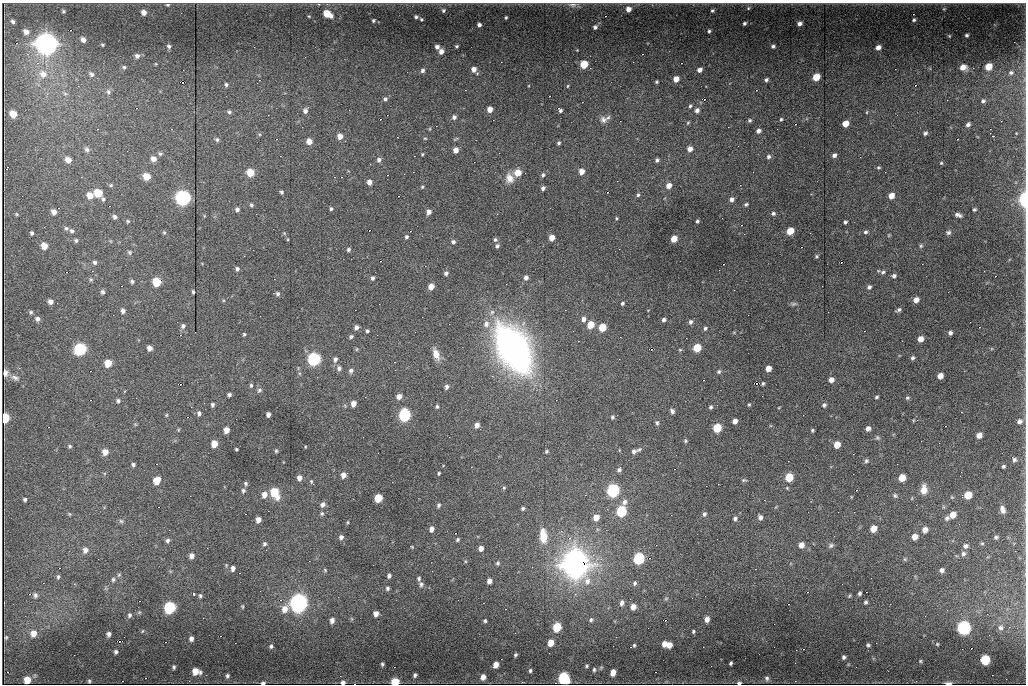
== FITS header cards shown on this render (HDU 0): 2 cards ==
NAXIS1  =                 1024
NAXIS2  =                  682

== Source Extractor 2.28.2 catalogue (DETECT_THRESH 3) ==
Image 1024 x 682 px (HDU 0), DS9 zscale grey, 1 PNG px = 1 image px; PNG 1028 x 686 px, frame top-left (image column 1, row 682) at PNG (2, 3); no overlay
Background 8140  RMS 73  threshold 220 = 3 sigma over >= 5 px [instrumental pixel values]
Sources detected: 457; all 457 listed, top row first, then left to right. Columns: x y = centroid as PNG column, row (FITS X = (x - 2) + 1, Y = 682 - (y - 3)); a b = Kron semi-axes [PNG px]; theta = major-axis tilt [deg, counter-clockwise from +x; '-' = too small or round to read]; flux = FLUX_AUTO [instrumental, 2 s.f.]
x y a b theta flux
168 5 5 3 - 7.0e+03
572 5 14 6 0 2.3e+04
748 8 5 4 - 6.4e+03
628 9 6 5 - 3.1e+04
944 9 5 4 - 5.4e+03
443 10 6 6 - 9.5e+03
63 11 4 3 - 7.3e+03
712 11 4 4 - 7.9e+03
144 12 5 5 - 2.7e+04
327 14 8 5 -30 1.0e+05
913 14 2 2 - 2.5e+03
605 16 2 2 - 2.3e+03
416 17 4 3 - 9.5e+03
506 17 3 3 - 6.3e+03
421 19 3 3 - 6.0e+03
373 20 4 3 - 7.7e+03
914 20 4 3 - 8.1e+03
13 21 4 3 - 9.1e+03
744 23 4 3 - 8.8e+03
799 23 5 4 - 2.0e+04
479 25 4 4 - 1.5e+04
595 27 5 4 - 1.3e+04
70 30 2 2 - 3.9e+03
709 31 4 3 - 7.7e+03
26 32 6 5 - 2.7e+04
966 35 3 3 - 8.2e+03
949 36 3 3 - 4.0e+03
83 40 5 4 - 2.3e+04
16 43 3 2 - 2.9e+03
46 43 11 10 - 3.4e+06
102 45 3 3 - 5.3e+03
169 46 5 5 - 1.0e+04
457 46 3 3 - 6.8e+03
773 46 4 3 - 1.1e+04
437 47 4 4 - 1.6e+04
878 47 5 4 - 2.6e+04
577 50 3 3 - 3.2e+03
441 52 5 5 - 2.9e+04
642 54 2 2 - 3.0e+03
137 56 6 6 - 1.6e+04
681 63 2 2 - 2.3e+03
584 64 5 5 - 1.4e+05
124 67 5 5 - 8.7e+03
963 67 6 5 - 3.8e+04
988 67 5 5 - 7.7e+04
474 69 6 5 - 3.0e+04
422 70 5 5 - 1.3e+04
699 70 5 4 - 2.3e+04
477 73 5 3 - 5.2e+03
1011 73 6 5 - 1.1e+04
43 74 11 10 - 4.8e+04
91 74 8 6 -42 1.4e+04
816 77 5 5 - 1.1e+05
676 79 5 4 - 4.9e+04
766 80 4 4 - 1.1e+04
182 82 3 2 - 1.8e+04
657 82 3 3 - 6.4e+03
226 84 5 4 - 9.7e+03
915 85 3 2 - 5.3e+03
567 86 4 3 - 4.6e+03
756 90 3 3 - 3.7e+03
108 92 8 6 -85 1.5e+04
65 94 6 5 - 9.7e+03
549 96 2 2 - 2.8e+03
385 99 6 5 - 1.1e+04
704 99 2 2 - 1.4e+04
983 101 5 4 - 9.6e+03
690 106 5 4 - 7.8e+03
136 108 3 2 - 2.2e+03
490 109 5 4 - 4.0e+04
560 110 6 3 -51 1.3e+04
697 110 6 6 - 1.8e+04
305 111 6 5 - 2.0e+04
229 112 5 4 - 9.7e+03
867 112 5 3 - 4.5e+03
13 114 6 5 - 6.8e+04
454 117 5 5 - 1.5e+04
608 117 9 5 42 1.3e+04
380 119 3 2 - 5.0e+03
781 119 4 3 - 6.1e+03
603 120 10 9 - 2.5e+04
750 120 5 5 - 9.1e+03
1001 121 2 2 - 2.1e+03
688 123 5 4 - 6.1e+03
795 124 3 2 - 3.9e+03
845 124 5 5 - 7.0e+04
968 124 5 4 - 1.4e+04
758 131 5 4 - 1.8e+04
925 133 4 4 - 1.1e+04
1016 133 3 2 - 3.1e+03
340 136 6 5 - 3.7e+04
425 138 5 3 - 4.7e+03
957 139 2 2 - 3.1e+03
217 140 6 5 - 9.9e+03
309 141 5 5 - 4.6e+04
559 143 4 3 - 8.8e+03
87 149 7 6 - 1.5e+04
690 149 6 5 - 2.9e+04
456 150 5 4 - 3.5e+04
160 154 6 5 - 9.0e+03
422 154 4 3 - 5.1e+03
834 155 4 4 - 1.6e+04
768 157 5 5 - 1.2e+04
153 159 6 5 - 3.3e+04
68 160 6 6 - 3.7e+04
379 160 6 5 - 1.6e+04
657 160 5 4 - 1.2e+04
941 163 4 3 - 5.0e+03
878 167 4 4 - 6.3e+03
7 168 4 2 - 3.1e+03
581 171 5 5 - 4.6e+04
250 173 5 5 - 1.1e+05
518 173 6 6 - 7.3e+04
543 175 6 5 - 1.0e+04
147 177 6 5 - 8.1e+04
341 177 2 2 - 2.8e+03
509 178 13 10 -73 4.7e+04
369 182 5 5 - 2.8e+04
111 185 6 5 - 7.6e+03
669 186 5 5 - 4.2e+04
422 187 4 4 - 5.9e+03
543 188 4 4 - 1.6e+04
281 192 4 4 - 8.4e+03
607 192 2 2 - 6.7e+03
98 193 6 5 - 1.3e+05
90 195 6 6 - 5.3e+04
638 195 5 5 - 9.6e+03
398 196 2 2 - 2.1e+03
891 196 5 5 - 4.9e+04
183 198 7 7 - 1.4e+06
103 199 7 5 -63 9.4e+03
732 199 5 5 - 1.9e+04
1024 200 8 4 -90 3.4e+05
746 204 5 4 - 8.5e+03
251 205 5 5 - 8.6e+03
109 206 2 2 - 3.2e+03
237 209 5 5 - 1.3e+04
331 209 5 4 - 8.6e+03
974 210 3 3 - 7.1e+03
54 212 5 5 - 2.7e+04
429 212 5 4 - 2.4e+04
773 213 5 5 - 1.1e+04
16 214 5 4 - 5.1e+03
958 215 7 4 -20 1.7e+04
115 217 5 5 - 1.5e+04
616 218 4 4 - 5.5e+03
128 221 5 4 - 6.5e+03
697 221 3 3 - 7.8e+03
845 222 4 3 - 9.7e+03
741 225 2 2 - 3.0e+03
66 228 6 5 - 1.1e+04
369 230 2 2 - 5.9e+03
72 231 6 5 - 1.1e+04
410 231 2 2 - 3.0e+03
790 231 5 5 - 9.9e+04
164 232 5 4 - 6.7e+03
865 232 5 5 - 9.3e+03
948 232 6 6 - 1.1e+04
32 233 4 4 - 8.8e+03
284 233 5 4 - 5.3e+03
889 235 5 4 - 5.0e+03
406 237 5 4 - 9.9e+03
552 238 5 4 - 5.1e+04
674 239 5 4 - 7.4e+04
76 240 5 5 - 9.7e+03
495 240 6 5 - 1.0e+04
453 242 5 5 - 1.2e+04
44 246 6 5 - 5.5e+04
497 246 5 5 - 1.0e+04
921 246 6 5 - 7.9e+03
801 247 2 2 - 2.4e+03
348 249 5 4 - 9.6e+03
129 252 6 6 - 8.9e+03
816 256 4 4 - 6.7e+03
380 261 2 2 - 3.3e+03
95 262 6 5 - 1.1e+04
841 262 2 2 - 1.4e+04
723 264 2 2 - 4.1e+03
237 269 5 5 - 1.2e+04
66 272 2 2 - 3.1e+03
883 272 7 6 - 1.2e+04
446 273 5 4 - 1.4e+04
894 276 5 5 - 1.3e+04
995 276 2 2 - 2.9e+03
526 277 5 5 - 1.8e+04
372 278 5 4 - 1.2e+04
91 280 6 5 - 7.5e+03
132 281 5 5 - 1.0e+04
157 282 6 6 - 1.9e+05
431 286 5 4 - 5.3e+04
869 287 5 5 - 1.4e+04
103 292 5 4 - 1.3e+04
193 292 4 3 - 8.0e+03
278 294 6 5 - 1.2e+04
916 300 5 4 - 4.0e+04
50 302 6 6 - 2.3e+04
622 303 4 4 - 8.3e+03
793 304 9 5 -2 1.0e+04
899 310 6 4 26 1.1e+04
123 311 6 5 - 1.7e+04
31 312 6 5 - 8.9e+03
37 319 7 6 - 1.8e+04
583 319 6 5 - 2.2e+04
664 320 4 4 - 1.3e+04
690 322 6 5 - 1.4e+04
486 324 9 8 - 2.9e+04
590 325 5 5 - 1.1e+05
183 326 7 6 - 1.4e+04
356 327 5 4 - 1.8e+04
602 327 5 5 - 1.4e+05
979 327 2 2 - 3.3e+03
705 328 6 5 - 9.8e+03
367 331 4 4 - 8.6e+03
864 331 2 2 - 2.6e+03
734 332 6 3 19 5.0e+03
950 333 4 4 - 1.3e+04
244 334 4 3 - 6.4e+03
351 337 4 4 - 1.1e+04
920 339 5 5 - 4.4e+04
149 348 5 4 - 2.6e+04
697 348 5 5 - 1.4e+05
80 349 7 6 - 6.4e+05
357 349 5 3 - 4.8e+03
513 349 50 29 -60 1.8e+06
651 349 3 2 - 1.8e+04
680 350 5 4 - 5.1e+03
436 354 13 7 -71 4.9e+04
912 358 5 4 - 1.1e+04
314 359 6 6 - 8.9e+05
335 359 8 6 77 1.8e+04
108 363 6 5 - 9.3e+04
339 368 7 6 - 1.6e+04
768 369 5 4 - 4.8e+04
90 371 2 2 - 3.9e+03
351 371 7 6 - 1.5e+04
719 372 6 6 - 9.5e+03
5 373 7 5 86 2.0e+04
940 376 5 5 - 4.0e+04
15 378 13 7 -17 2.3e+04
703 380 2 2 - 3.6e+03
831 380 5 5 - 3.4e+04
756 383 3 2 - 2.8e+04
763 383 4 3 - 7.6e+03
180 384 2 2 - 1.1e+04
251 385 5 4 - 7.7e+03
447 387 5 4 - 1.5e+04
259 390 6 5 - 1.1e+04
229 395 4 4 - 1.2e+04
399 396 5 5 - 3.2e+04
877 397 4 3 - 7.5e+03
907 398 6 5 - 8.4e+03
90 400 2 2 - 2.7e+03
118 401 5 5 - 1.1e+04
353 404 5 4 - 3.8e+04
212 405 5 4 - 9.7e+03
749 405 4 3 - 5.2e+03
824 405 6 5 - 1.2e+04
437 406 4 3 - 8.1e+03
711 407 4 4 - 8.7e+03
779 407 4 2 - 3.5e+03
672 411 5 4 - 1.4e+04
199 413 6 5 - 1.3e+04
268 414 4 4 - 2.1e+04
166 415 5 4 - 5.6e+03
404 415 7 6 - 7.4e+05
187 417 2 2 - 6.8e+03
612 417 5 4 - 9.0e+03
4 418 6 5 - 3.3e+05
913 420 5 3 - 4.2e+03
735 421 5 4 - 2.8e+04
1019 421 7 5 17 1.8e+04
657 423 6 5 - 9.6e+03
135 424 6 3 -18 5.0e+03
477 425 5 4 - 2.9e+04
945 426 2 2 - 3.1e+03
48 427 2 2 - 3.1e+03
717 428 6 5 - 1.9e+05
868 428 5 5 - 2.1e+04
178 430 5 3 - 5.0e+03
226 430 5 4 - 4.5e+04
812 430 4 3 - 6.6e+03
979 435 5 4 - 3.7e+04
877 438 6 5 - 8.5e+03
685 441 5 4 - 7.0e+03
214 444 5 5 - 6.3e+04
837 445 5 5 - 7.0e+04
70 446 5 5 - 8.7e+03
305 446 3 3 - 4.0e+03
236 449 3 3 - 5.6e+03
639 449 8 4 35 9.6e+03
276 451 5 4 - 6.9e+03
546 451 4 3 - 6.5e+03
634 451 5 5 - 1.5e+04
105 452 6 6 - 4.5e+04
1014 459 7 5 -53 1.3e+04
866 461 5 5 - 9.8e+03
133 465 5 4 - 9.8e+03
1003 466 3 3 - 7.6e+03
674 469 2 2 - 2.7e+03
619 470 6 5 - 1.3e+04
439 473 4 3 - 6.3e+03
343 475 6 5 - 3.3e+04
789 477 6 5 - 1.6e+05
299 478 5 5 - 2.5e+04
902 478 5 5 - 8.6e+04
744 480 6 4 1 6.7e+03
157 481 7 5 56 6.9e+04
312 482 8 4 -62 7.8e+03
245 484 6 4 -68 9.6e+03
504 488 5 4 - 6.6e+03
613 490 6 6 - 8.2e+05
856 490 3 2 - 5.0e+03
924 490 10 7 89 4.6e+04
243 491 6 5 - 1.1e+04
274 492 8 6 -66 1.7e+05
264 495 7 6 - 3.8e+04
968 495 6 5 - 1.0e+05
895 496 6 5 - 9.0e+03
952 497 5 5 - 5.7e+03
378 498 6 5 - 1.5e+05
25 500 4 3 - 9.1e+03
624 502 7 6 - 2.2e+04
323 504 6 5 - 1.9e+04
438 505 5 4 - 9.8e+03
158 507 2 2 - 4.2e+03
1002 507 6 5 - 1.2e+04
523 508 5 4 - 8.9e+03
621 511 6 5 - 4.1e+05
1003 511 6 6 - 1.4e+04
69 514 5 4 - 5.4e+03
322 514 5 5 - 9.0e+03
704 514 6 5 - 1.2e+04
953 515 6 5 - 5.5e+04
596 517 6 5 - 5.4e+04
760 517 6 5 - 1.7e+04
735 518 6 5 - 1.3e+04
947 518 6 6 - 1.3e+04
258 520 5 4 - 3.4e+04
121 521 6 6 - 1.0e+04
348 522 5 3 - 4.8e+03
431 529 5 4 - 2.5e+04
873 529 5 5 - 5.9e+04
925 530 6 6 - 3.2e+04
455 533 2 2 - 5.6e+03
543 536 20 9 -87 8.4e+04
341 537 5 5 - 1.7e+04
914 537 6 5 - 4.1e+04
996 537 4 3 - 9.0e+03
569 538 5 5 - 1.1e+04
167 540 6 5 - 1.2e+04
457 540 5 4 - 7.2e+03
982 543 5 4 - 5.7e+03
264 544 5 5 - 1.0e+04
801 545 6 5 - 3.6e+04
831 545 8 6 33 1.2e+04
966 546 7 6 - 1.5e+04
412 547 4 3 - 3.8e+03
481 548 5 4 - 2.7e+04
85 550 7 6 - 2.5e+04
963 554 7 6 - 1.4e+04
191 556 5 4 - 2.5e+04
639 558 6 5 - 5.7e+05
649 558 3 3 - 8.1e+03
905 559 6 5 - 6.9e+03
465 561 5 3 - 5.2e+03
498 563 6 5 - 8.9e+03
576 563 13 13 - 5.0e+06
59 568 2 2 - 3.0e+03
233 568 5 4 - 2.0e+04
325 570 5 4 - 5.7e+03
942 570 5 5 - 1.6e+04
119 575 6 5 - 7.6e+03
389 576 4 4 - 1.2e+04
58 577 6 4 80 8.0e+03
419 578 5 4 - 8.2e+03
113 580 6 5 - 9.2e+03
489 581 5 4 - 2.8e+04
635 583 6 5 - 1.1e+04
421 584 7 5 -85 1.2e+04
387 588 5 4 - 9.7e+03
807 592 3 2 - 4.7e+03
866 592 2 2 - 2.8e+03
859 593 4 3 - 9.9e+03
29 594 2 2 - 4.6e+03
194 594 3 2 - 4.0e+03
35 595 6 5 - 1.2e+04
200 596 4 4 - 8.4e+03
849 596 6 3 55 5.2e+03
666 598 6 4 2 6.3e+03
139 601 2 2 - 2.9e+03
866 602 4 4 - 8.6e+03
298 603 9 8 - 2.2e+06
621 603 6 5 - 1.9e+04
788 604 2 2 - 3.4e+03
242 606 4 2 - 5.3e+03
633 607 5 5 - 3.7e+04
170 608 7 6 - 5.5e+05
285 609 9 7 60 4.6e+04
376 614 5 4 - 3.0e+04
129 615 7 6 - 1.2e+04
707 619 6 5 - 3.0e+04
332 620 6 5 - 2.4e+04
591 620 6 5 - 9.9e+03
665 620 2 2 - 1.7e+04
485 621 4 3 - 7.6e+03
557 627 6 5 - 2.0e+05
1001 627 8 8 - 2.2e+04
964 628 7 7 - 1.1e+06
142 631 5 4 - 5.3e+03
693 631 4 3 - 6.8e+03
33 633 8 7 - 4.0e+04
109 634 5 4 - 1.7e+04
220 636 3 2 - 4.9e+03
6 637 3 2 - 5.3e+03
191 639 5 4 - 1.8e+04
119 641 3 2 - 5.7e+04
165 642 2 2 - 4.7e+03
551 643 6 5 - 5.8e+04
664 644 6 5 - 3.8e+04
937 644 5 4 - 5.1e+03
634 645 4 4 - 6.1e+03
669 645 5 5 - 3.7e+04
868 645 5 4 - 8.7e+03
271 646 5 4 - 1.0e+04
630 647 2 2 - 3.6e+03
971 648 2 2 - 9.8e+03
803 649 3 2 - 5.9e+03
962 649 2 2 - 2.1e+03
116 652 6 5 - 1.1e+04
515 655 4 3 - 8.3e+03
844 657 5 4 - 1.1e+04
985 660 6 6 - 2.6e+05
920 661 4 4 - 5.8e+03
731 663 4 3 - 8.4e+03
382 664 4 3 - 7.9e+03
496 665 6 5 - 4.0e+04
586 666 5 4 - 7.0e+03
174 667 5 4 - 9.4e+03
594 670 6 4 89 8.2e+03
196 671 8 6 -15 6.8e+04
530 671 5 5 - 9.1e+03
7 672 2 2 - 5.4e+03
613 672 6 4 74 5.2e+04
655 672 2 2 - 2.8e+03
415 675 4 4 - 1.1e+04
227 676 7 5 79 1.3e+04
483 677 5 4 - 3.4e+04
145 678 2 2 - 8.1e+03
564 678 7 6 - 5.8e+05
767 678 7 5 -84 1.3e+04
27 680 6 5 - 6.5e+04
89 681 4 3 - 6.8e+03
343 682 5 4 - 1.8e+04
395 682 5 5 - 1.8e+05
263 683 5 3 - 1.3e+04
739 683 5 4 - 1.1e+04
948 683 8 3 -2 1.3e+04
At the frame edge (FLAGS 8, measured only in part): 8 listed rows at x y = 1024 200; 4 418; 564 678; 343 682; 395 682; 263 683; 739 683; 948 683